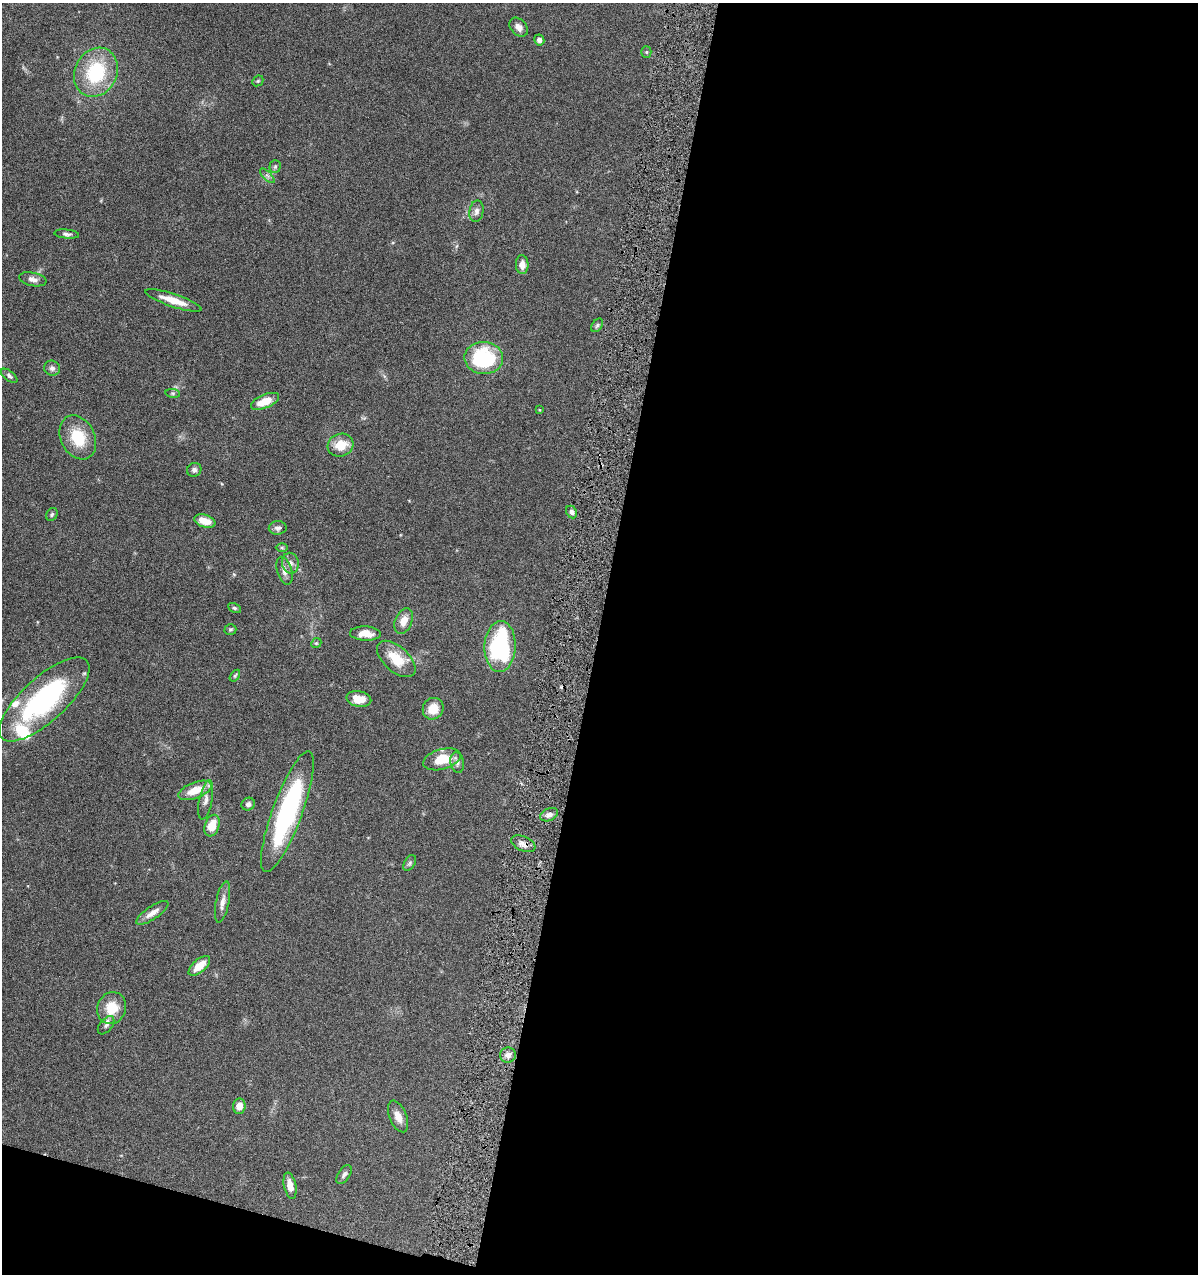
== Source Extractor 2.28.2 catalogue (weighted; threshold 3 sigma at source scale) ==
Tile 16 of 4 x 4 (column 4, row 4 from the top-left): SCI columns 3709-4904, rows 1-1272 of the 5147 x 5088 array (HDU 1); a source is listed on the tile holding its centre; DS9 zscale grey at full resolution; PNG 1200 x 1276 px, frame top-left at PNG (2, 3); each listed source drawn as its Kron ellipse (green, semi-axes under 4 px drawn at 4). Shown black and unused: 52% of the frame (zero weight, under 4 of 8 exposures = <1% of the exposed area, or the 3 px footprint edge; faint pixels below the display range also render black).
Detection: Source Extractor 2.28.2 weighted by HDU 2 'WHT'; one run over the whole footprint, this tile lists its part. Background 0.0995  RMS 0.0049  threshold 0.0201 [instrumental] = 3 sigma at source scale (4.09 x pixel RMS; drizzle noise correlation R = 1.36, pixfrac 0.8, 0.05/0.05 arcsec/px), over >= 5 px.
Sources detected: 62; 2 inside a brighter listed object's ellipse — not listed separately; the other 60 listed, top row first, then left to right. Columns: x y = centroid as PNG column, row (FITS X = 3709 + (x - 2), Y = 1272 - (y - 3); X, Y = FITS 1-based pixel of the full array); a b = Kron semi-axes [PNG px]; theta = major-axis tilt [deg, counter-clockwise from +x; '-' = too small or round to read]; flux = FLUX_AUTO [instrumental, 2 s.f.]
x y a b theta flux
519 27 11 7 -47 2.5
539 40 5 5 - 1.4
646 52 5 5 - 0.69
96 72 25 21 63 29
258 81 6 5 - 0.59
275 167 6 5 - 0.76
267 176 9 3 -45 0.92
476 211 11 7 80 1.9
67 234 12 4 -6 1.3
522 265 9 6 -87 2.9
33 279 14 6 -11 2.2
173 300 29 6 -18 7
597 325 7 5 54 0.78
484 358 19 16 -5 34
52 368 8 7 - 1.6
9 376 9 5 -38 1.1
173 393 7 4 -8 0.61
265 401 15 6 23 7.6
540 410 4 2 - 0.31
78 437 23 17 -63 14
341 445 13 11 17 8.2
194 470 7 6 - 1.4
571 512 6 5 - 1.5
52 514 7 5 57 0.82
205 521 11 6 -16 5.8
278 528 9 7 1 1.4
282 548 6 4 -1 0.58
290 563 10 8 -78 2.3
284 571 14 7 -74 2.9
234 608 7 4 -27 0.78
404 621 13 8 68 4.6
230 629 6 5 - 0.68
365 634 15 7 -2 4.8
316 643 5 4 - 0.54
500 647 25 15 88 51
396 659 23 12 -42 11
235 676 7 4 54 0.61
44 699 57 22 42 68
359 699 12 7 -12 6.6
433 709 11 10 - 6.6
442 759 19 10 15 10
457 762 10 7 -80 1.7
195 790 17 8 21 8.1
206 800 20 6 79 2.9
248 804 7 6 - 1.2
287 812 64 15 70 69
549 815 9 6 22 2.1
212 826 11 7 71 6.9
523 844 13 7 -24 2.4
410 863 9 5 59 0.85
222 902 21 6 79 3.3
152 913 19 6 34 3.3
199 966 13 6 41 6.3
112 1008 16 14 67 9.7
106 1025 11 6 51 1.5
508 1055 7 7 - 2.3
239 1106 8 6 85 3.3
398 1116 17 8 -67 3.9
344 1175 11 5 58 1.3
290 1186 13 6 -78 4
Overlapping masked pixels (flux is a lower limit): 1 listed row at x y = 523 844